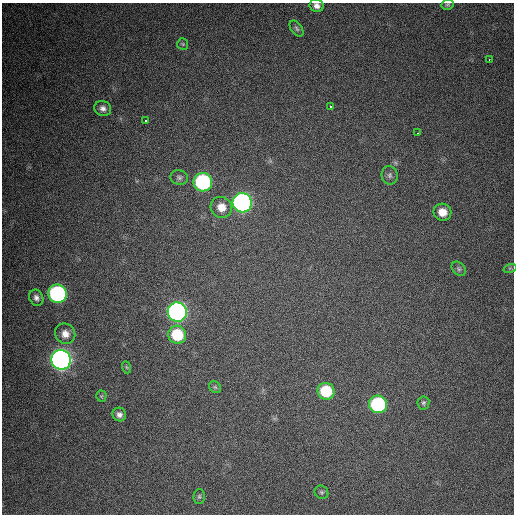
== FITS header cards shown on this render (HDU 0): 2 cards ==
NAXIS1  =                  512 / Axis length
NAXIS2  =                  512 / Axis length

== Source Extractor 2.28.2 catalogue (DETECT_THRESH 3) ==
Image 512 x 512 px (HDU 0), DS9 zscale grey, 1 PNG px = 1 image px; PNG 516 x 516 px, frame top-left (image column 1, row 512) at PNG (2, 3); each listed source drawn as its Kron ellipse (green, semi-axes under 4 px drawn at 4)
Background 369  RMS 19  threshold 58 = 3 sigma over >= 5 px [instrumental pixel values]
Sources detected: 32; all 32 listed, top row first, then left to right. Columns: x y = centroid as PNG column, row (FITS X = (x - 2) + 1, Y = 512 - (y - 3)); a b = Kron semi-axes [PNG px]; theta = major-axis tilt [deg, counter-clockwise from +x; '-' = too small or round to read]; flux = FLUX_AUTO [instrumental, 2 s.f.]
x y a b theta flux
448 5 6 5 - 2100
317 6 7 6 - 5900
297 29 9 5 -54 2900
183 44 6 5 - 2200
489 60 3 2 - 4000
330 106 3 3 - 2300
103 108 8 7 - 6100
146 121 3 3 - 10000
418 133 3 2 - 2700
390 175 9 8 - 4200
179 177 9 7 -15 4000
203 182 9 9 - 180000
242 203 10 9 - 520000
221 207 11 10 - 16000
442 212 9 8 - 16000
510 268 7 4 18 2000
459 269 8 6 -46 3100
57 294 9 9 - 250000
36 298 8 6 -61 5400
177 312 10 9 - 570000
65 334 10 9 - 11000
177 335 9 9 - 56000
61 360 10 9 - 900000
126 367 6 4 -71 1800
215 387 6 5 - 2300
326 391 8 8 - 53000
101 396 5 5 - 1800
423 403 6 6 - 2600
378 404 9 9 - 160000
119 415 7 6 - 5600
321 492 7 6 - 2700
199 496 7 5 89 2600
At the frame edge (FLAGS 8, measured only in part): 2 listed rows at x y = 448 5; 317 6